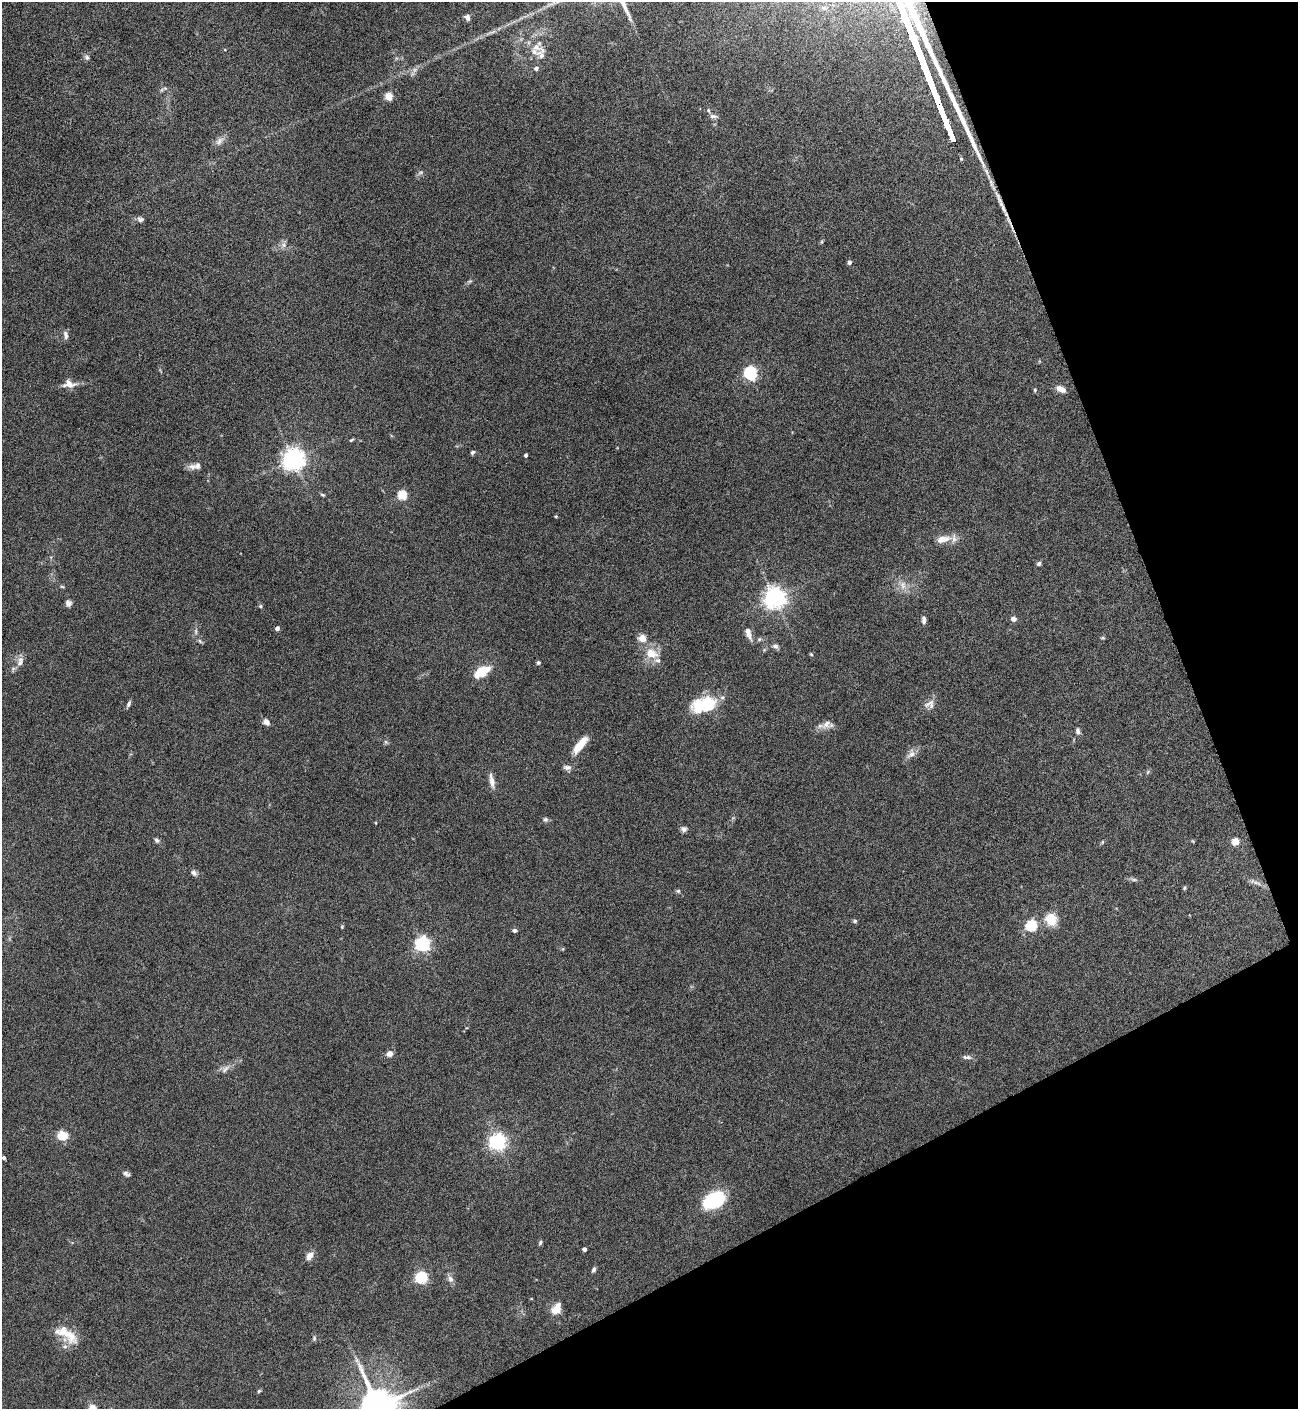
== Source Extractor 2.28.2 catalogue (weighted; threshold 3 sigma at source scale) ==
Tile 12 of 4 x 4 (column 4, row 3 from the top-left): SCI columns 4038-5333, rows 1408-2814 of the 5617 x 5627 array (HDU 1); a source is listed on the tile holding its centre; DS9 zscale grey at full resolution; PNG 1300 x 1411 px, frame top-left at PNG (2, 2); no overlay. Shown black and unused: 21% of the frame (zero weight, under 4 of 8 exposures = <1% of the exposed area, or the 3 px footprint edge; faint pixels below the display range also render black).
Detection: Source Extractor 2.28.2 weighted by HDU 2 'WHT'; one run over the whole footprint, this tile lists its part. Background 0.0778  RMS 0.0045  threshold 0.0184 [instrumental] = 3 sigma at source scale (4.09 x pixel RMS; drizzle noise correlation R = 1.36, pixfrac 0.8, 0.05/0.05 arcsec/px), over >= 5 px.
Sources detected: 102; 5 inside a brighter listed object's ellipse — not listed separately; the other 97 listed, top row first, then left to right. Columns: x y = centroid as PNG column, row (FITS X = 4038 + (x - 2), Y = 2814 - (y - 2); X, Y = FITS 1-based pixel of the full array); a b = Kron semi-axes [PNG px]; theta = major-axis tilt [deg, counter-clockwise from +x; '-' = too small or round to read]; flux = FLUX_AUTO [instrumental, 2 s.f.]
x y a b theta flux
467 17 8 6 -47 1.8
491 32 20 4 21 2.4
536 47 20 13 38 6.2
87 57 7 5 -47 0.97
536 68 7 5 31 1
415 70 8 5 45 1.3
165 88 9 4 21 0.82
389 97 5 5 - 13
708 110 7 4 -72 0.7
713 116 11 6 -6 1.3
219 141 14 8 53 2.3
420 172 9 5 33 0.94
140 219 9 6 -21 1.3
284 245 8 7 - 1.6
849 262 4 4 - 1.2
470 281 8 4 31 0.74
66 335 12 6 -79 1.4
750 373 7 5 -67 73
69 384 18 10 -12 3.5
1061 389 12 7 -24 2.9
1035 390 5 4 - 0.54
351 440 6 3 35 0.46
472 452 6 5 - 0.75
526 455 4 3 - 1.1
294 459 7 7 - 320
193 467 12 9 -8 2.3
322 495 7 4 -19 0.55
402 495 5 5 - 23
556 516 4 3 - 0.46
943 539 20 9 11 5.2
1039 564 5 4 - 0.88
903 585 13 8 -84 3.1
62 586 6 4 -3 0.51
775 598 7 7 - 300
68 603 8 7 - 1.6
261 606 5 5 - 0.58
1013 619 6 5 - 1.9
924 620 9 5 -87 1.4
277 628 4 4 - 1.7
196 631 9 4 -90 1.1
748 634 18 7 -71 2.6
642 638 5 5 - 10
1103 638 7 3 8 0.49
200 641 7 5 -48 0.77
775 646 9 6 -23 1.3
651 653 17 12 -19 7
811 654 5 4 - 0.45
20 661 15 9 76 2.8
538 663 6 5 - 0.7
483 671 18 8 33 11
129 704 9 4 66 1
929 704 16 11 11 2.9
704 705 25 14 12 23
266 722 7 6 - 2.3
826 724 15 10 36 3.1
1078 731 9 5 -76 1.2
386 742 6 4 -71 0.62
581 744 21 7 51 7.5
911 754 16 9 49 2.7
567 767 11 6 -2 1.6
492 782 17 6 -79 3
545 820 6 6 - 0.93
376 823 4 2 - 0.33
684 829 8 7 - 1.3
157 840 7 6 - 0.98
1102 842 6 3 71 0.46
1235 842 6 6 - 5.4
194 872 8 6 -53 1.4
1134 880 11 4 -5 1
1255 882 22 5 -23 2.2
1184 888 5 4 - 0.5
678 891 6 5 - 0.65
1051 919 15 13 -72 7.8
855 921 6 5 - 0.69
1032 926 6 5 - 41
342 927 4 4 - 0.39
515 931 5 5 - 0.94
423 944 6 6 - 110
389 1054 7 6 - 2.5
967 1057 13 5 -3 1.4
225 1069 16 6 43 2.3
62 1136 12 10 -9 6
498 1142 6 6 - 160
4 1158 3 3 - 0.9
126 1174 9 5 -25 1.1
714 1200 19 11 29 36
540 1243 6 4 73 0.69
584 1249 4 4 - 1.4
309 1256 11 7 57 2.8
594 1270 6 5 - 0.98
422 1277 6 5 - 55
450 1279 9 7 -70 1.8
556 1309 12 8 55 5.3
66 1334 32 13 -35 10
314 1338 8 5 90 0.74
259 1391 5 4 - 0.56
378 1406 11 10 - 1300
Overlapping masked pixels (flux is a lower limit): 1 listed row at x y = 378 1406
Isophote crosses this tile's border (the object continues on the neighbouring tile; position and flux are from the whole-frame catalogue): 1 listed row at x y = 378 1406